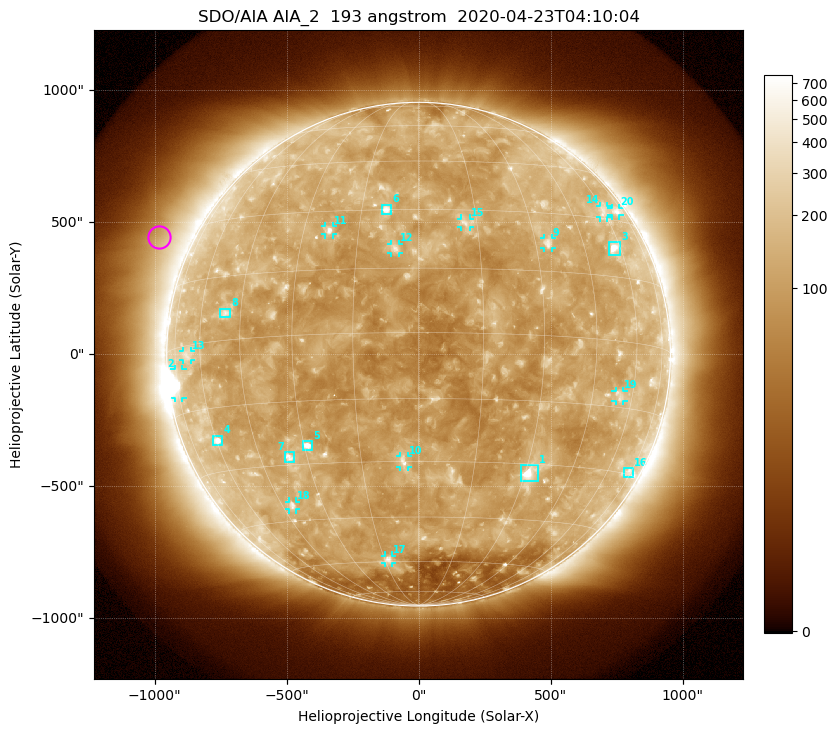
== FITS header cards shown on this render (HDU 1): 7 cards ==
TELESCOP= 'SDO/AIA'
INSTRUME= 'AIA_2'
WAVELNTH=                  193
WAVEUNIT= 'angstrom'
DATE-OBS= '2020-04-23T04:10:04.84'
CTYPE1  = 'HPLN-TAN'
CTYPE2  = 'HPLT-TAN'

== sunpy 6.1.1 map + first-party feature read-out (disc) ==
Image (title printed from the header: SDO/AIA AIA_2  193 angstrom  2020-04-23T04:10:04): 1024 x 1024 px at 2.4 arcsec/px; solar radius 954 arcsec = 398 px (full disc in frame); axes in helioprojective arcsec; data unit not stated in the header (colour bar unlabelled)
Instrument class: DISC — disc imager (sunpy class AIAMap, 193 A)
Bright regions (active regions / flare kernels): reference = the median radial profile (limb darkening/brightening removed); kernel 9 px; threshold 5 sigma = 161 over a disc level ~113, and >= 1.15x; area >= 12 px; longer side >= 10 px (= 24 arcsec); searched inside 0.97 R_sun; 29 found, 20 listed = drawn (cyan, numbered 1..; 12 of them under ~33 arcsec drawn as corner ticks so the feature stays visible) (cap 20 boxes per figure: the strongest are kept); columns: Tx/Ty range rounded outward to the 5 arcsec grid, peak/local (2 s.f.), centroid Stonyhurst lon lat
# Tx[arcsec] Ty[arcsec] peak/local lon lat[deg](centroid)
1 385..455 -485..-420 9.4 +31 -32
2 -925..-895 -165..-55 7.1 -74 -8
3 720..765 375..425 6.9 +57 +22
4 -780..-745 -345..-310 7.6 -59 -23
5 -440..-400 -365..-325 7.9 -29 -26
6 -140..-100 530..570 6 -8 +30
7 -510..-470 -410..-370 5.8 -35 -28
8 -750..-710 140..175 3.8 -50 +6
9 475..505 400..440 4.2 +34 +22
10 -70..-40 -430..-385 5.1 -4 -30
11 -355..-325 450..485 4.8 -23 +25
12 -105..-75 385..420 4.4 -6 +20
13 -895..-865 -25..15 2.5 -67 -2
14 685..715 515..565 2.4 +60 +32
15 160..195 480..515 3.7 +12 +27
16 775..815 -465..-430 2.6 +73 -29
17 -130..-100 -790..-760 3.8 -13 -59
18 -490..-465 -590..-560 3.9 -41 -41
19 745..775 -180..-140 2.9 +55 -12
20 730..760 525..555 3 +68 +33
Off-limb structures (1.02-1.3 R_sun): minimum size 162 px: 6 found; the strongest spans PA ~40..90 deg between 1.05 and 1.3 R_sun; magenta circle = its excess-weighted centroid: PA ~65 deg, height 1.13 R_sun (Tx ~-985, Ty ~445 arcsec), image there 1.9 x the reference